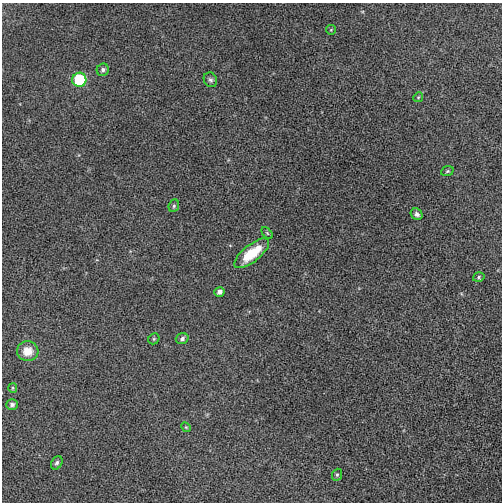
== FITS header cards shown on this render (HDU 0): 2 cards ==
NAXIS1  =                  500 / length of data axis 1
NAXIS2  =                  500 / length of data axis 2

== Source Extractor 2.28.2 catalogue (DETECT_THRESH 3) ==
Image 500 x 500 px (HDU 0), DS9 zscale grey, 1 PNG px = 1 image px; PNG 504 x 504 px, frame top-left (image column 1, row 500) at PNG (2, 3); each listed source drawn as its Kron ellipse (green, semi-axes under 4 px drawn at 4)
Background -10.7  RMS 390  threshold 1160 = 3 sigma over >= 5 px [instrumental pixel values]
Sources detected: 20; all 20 listed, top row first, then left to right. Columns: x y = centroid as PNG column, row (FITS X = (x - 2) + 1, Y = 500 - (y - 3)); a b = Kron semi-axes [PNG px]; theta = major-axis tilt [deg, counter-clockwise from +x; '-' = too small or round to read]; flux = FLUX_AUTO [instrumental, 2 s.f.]
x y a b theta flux
331 30 5 4 - 2.8e+04
103 70 6 6 - 7.6e+04
79 80 7 7 - 1.6e+06
210 80 7 6 - 6.7e+04
418 97 5 4 - 2.9e+04
447 171 6 4 22 4.1e+04
174 206 6 5 - 5.0e+04
417 214 6 5 - 8.6e+04
267 233 7 4 -46 3.4e+04
252 253 21 8 39 8.7e+05
479 277 6 4 18 4.3e+04
219 292 5 5 - 9.5e+04
154 339 6 5 - 3.3e+04
182 339 6 5 - 7.9e+04
28 351 11 10 - 3.5e+05
13 388 5 4 - 3.1e+04
12 404 6 5 - 7.6e+04
186 427 5 4 - 2.7e+04
57 463 7 5 59 6.2e+04
337 475 6 5 - 3.9e+04

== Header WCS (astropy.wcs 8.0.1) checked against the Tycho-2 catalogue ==
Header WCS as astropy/WCSLIB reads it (CRVAL/CRPIX/CD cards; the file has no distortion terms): RA---TAN/DEC--TAN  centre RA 08:47:58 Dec +73:32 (131.99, +73.54 deg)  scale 2.75 arcsec/px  FOV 22.9' x 22.9'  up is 0 deg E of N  parity normal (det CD < 0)
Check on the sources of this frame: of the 20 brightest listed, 3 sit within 3.5 arcsec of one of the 4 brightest Tycho-2 stars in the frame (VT <= 12.52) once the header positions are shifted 0.34 arcsec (0.33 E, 0.08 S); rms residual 1.15 arcsec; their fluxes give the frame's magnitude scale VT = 23.48 - 2.5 log10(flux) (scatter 0.34 mag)
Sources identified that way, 2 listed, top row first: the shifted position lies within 3.5 arcsec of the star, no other Tycho-2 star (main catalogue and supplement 1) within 7.0 arcsec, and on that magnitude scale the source's flux lands within +1.5 / -3 mag of the star's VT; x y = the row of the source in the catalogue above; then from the Tycho-2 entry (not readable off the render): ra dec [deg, ICRS J2000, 3 dp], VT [Tycho-2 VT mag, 2 dp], TYC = Tycho-2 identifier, HIP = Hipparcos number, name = IAU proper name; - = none
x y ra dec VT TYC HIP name
103 70 132.395 +73.678 10.94 4381-402-1 - -
12 404 132.632 +73.422 11.28 4381-1104-1 - -